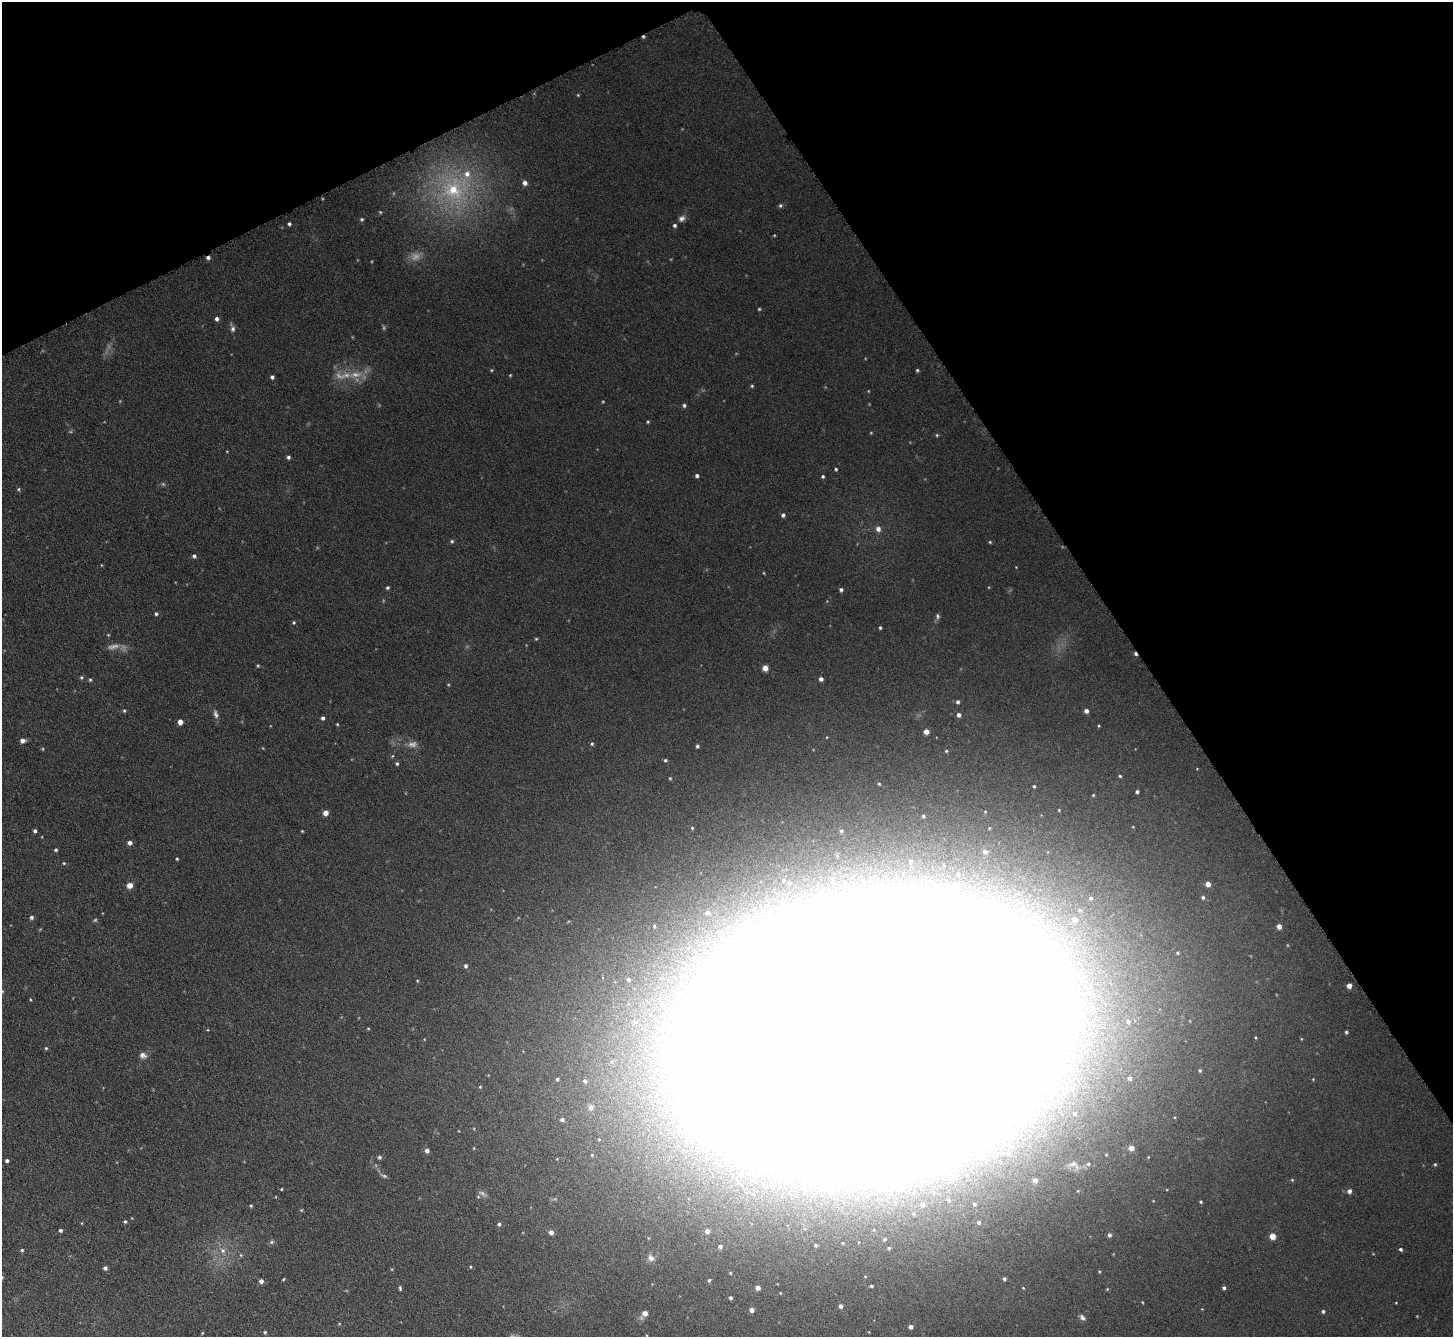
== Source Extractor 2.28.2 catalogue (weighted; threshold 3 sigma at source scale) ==
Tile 3 of 4 x 4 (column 3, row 1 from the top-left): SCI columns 2906-4356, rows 4168-5502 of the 5811 x 5802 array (HDU 1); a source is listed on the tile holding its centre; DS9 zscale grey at full resolution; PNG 1455 x 1339 px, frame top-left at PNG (2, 2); no overlay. Shown black and unused: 28% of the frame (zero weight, under 3 of 6 exposures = <1% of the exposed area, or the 3 px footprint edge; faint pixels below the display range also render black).
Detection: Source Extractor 2.28.2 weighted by HDU 2 'WHT'; one run over the whole footprint, this tile lists its part. Background 0.0513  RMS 0.0047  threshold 0.0191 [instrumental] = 3 sigma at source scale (4.09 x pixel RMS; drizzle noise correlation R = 1.36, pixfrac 0.8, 0.05/0.05 arcsec/px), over >= 5 px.
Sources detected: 224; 23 too faint to see at this stretch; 17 inside a brighter object's white glare — not listed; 2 inside a brighter listed object's ellipse — not listed separately; the other 182 listed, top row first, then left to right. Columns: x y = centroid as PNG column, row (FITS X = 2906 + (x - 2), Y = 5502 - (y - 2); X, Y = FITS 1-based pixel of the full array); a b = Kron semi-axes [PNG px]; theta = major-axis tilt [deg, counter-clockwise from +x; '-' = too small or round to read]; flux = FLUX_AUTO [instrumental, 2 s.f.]
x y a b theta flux
643 37 4 4 - 0.6
578 95 4 4 - 0.41
525 183 6 5 - 1.9
454 189 43 36 23 48
780 206 6 5 - 0.73
380 212 4 4 - 0.46
682 218 9 7 42 1.7
362 219 5 5 - 0.66
289 224 4 3 - 0.84
674 225 5 5 - 0.97
208 258 5 4 - 1.2
759 309 4 4 - 0.49
217 319 5 4 - 1.3
233 329 8 6 79 1.3
491 370 4 4 - 0.44
917 370 4 4 - 0.59
272 377 4 4 - 1.1
752 386 4 4 - 0.56
603 402 4 3 - 0.38
684 405 5 5 - 0.9
648 422 4 3 - 0.5
937 435 5 4 - 0.54
288 457 4 4 - 0.9
836 469 4 4 - 0.59
697 476 4 4 - 1.2
823 476 4 4 - 0.72
18 489 5 5 - 0.62
783 515 4 4 - 1.3
878 529 7 6 - 2
452 541 5 5 - 0.74
990 542 5 4 - 0.48
194 556 5 4 - 1.1
387 588 4 4 - 0.72
841 590 4 4 - 0.98
156 614 5 4 - 0.73
938 616 8 5 -77 0.9
294 622 5 5 - 0.59
880 628 4 3 - 0.59
1135 654 5 3 - 0.98
258 666 5 4 - 0.49
765 668 4 4 - 4.9
81 677 5 5 - 0.7
821 679 5 4 - 1.6
90 680 5 4 - 0.53
958 702 4 4 - 0.93
124 711 5 4 - 0.53
1086 711 4 4 - 1.8
959 715 4 4 - 1.7
323 718 4 4 - 1.2
180 722 5 4 - 2.9
337 724 4 3 - 0.43
926 731 4 4 - 3.3
23 741 7 6 - 1.5
412 744 13 8 11 2.5
592 744 5 4 - 0.62
697 746 4 3 - 0.8
946 751 4 4 - 0.5
665 760 5 4 - 0.65
397 763 4 4 - 0.75
1120 776 4 3 - 0.52
670 778 4 4 - 0.43
879 784 3 3 - 0.45
1034 786 3 3 - 0.65
1137 791 3 3 - 0.94
1093 795 3 3 - 0.41
1059 810 3 3 - 0.34
325 813 5 4 - 3.2
923 816 4 3 - 0.63
692 828 4 4 - 0.45
35 831 4 4 - 0.94
302 831 3 2 - 0.34
841 831 5 5 - 0.68
130 843 5 4 - 1.8
56 850 4 4 - 0.7
985 852 6 5 - 0.93
177 859 3 3 - 0.48
911 861 10 8 87 3.3
64 863 4 4 - 0.49
783 880 5 5 - 0.71
789 883 5 5 - 0.79
1208 884 5 5 - 2.7
130 885 5 5 - 4.2
956 886 6 6 - 2.4
1203 897 5 5 - 0.8
1091 898 6 6 - 1.3
1021 909 11 9 32 3.6
707 912 8 7 - 2.1
1035 915 11 9 -77 3.6
31 917 4 4 - 1
1075 919 8 7 - 2.7
654 926 5 5 - 0.65
1279 926 4 4 - 3.1
1048 928 10 7 -37 2.7
1177 953 4 4 - 0.51
466 966 5 4 - 1
628 979 5 5 - 1.1
417 981 4 3 - 0.37
1349 986 4 4 - 3.2
2 991 5 3 - 0.39
1090 993 9 7 -50 2.4
30 999 4 3 - 0.38
1128 1022 7 7 - 1.7
368 1029 4 3 - 0.41
1346 1032 4 3 - 0.68
874 1037 171 102 15 10000
46 1048 5 4 - 0.58
143 1055 9 7 -30 2.3
1200 1070 5 4 - 0.58
1130 1078 5 4 - 1.2
557 1079 6 5 - 0.81
585 1081 5 5 - 1.1
480 1087 5 4 - 0.45
1066 1088 7 6 - 1.3
591 1107 7 6 - 2
1075 1113 5 5 - 0.65
562 1119 5 4 - 1.1
1131 1148 5 5 - 3.6
427 1150 5 4 - 2
1008 1154 7 6 - 1.2
1106 1154 5 4 - 0.5
379 1157 5 4 - 1
7 1161 4 3 - 1.1
1435 1164 4 4 - 0.54
1074 1165 20 13 -26 5.4
1035 1180 5 5 - 2.6
1292 1180 4 4 - 0.46
281 1189 3 3 - 0.38
1349 1191 5 5 - 1.9
482 1193 12 5 -29 1.2
478 1197 5 5 - 0.55
948 1200 4 3 - 0.51
1201 1202 3 3 - 0.61
922 1204 5 4 - 1.5
974 1204 4 4 - 0.63
251 1205 4 3 - 0.52
301 1210 4 4 - 0.44
125 1221 4 4 - 0.67
979 1222 5 4 - 1.3
499 1224 4 4 - 0.92
60 1230 4 4 - 0.88
874 1230 6 3 -72 0.5
707 1231 4 4 - 1.6
551 1232 5 5 - 2.1
1109 1235 5 4 - 1.1
1272 1236 5 4 - 6.1
884 1239 6 6 - 1
272 1242 7 5 23 0.85
843 1243 5 4 - 0.48
816 1245 5 4 - 0.72
720 1246 4 4 - 1.2
889 1248 6 5 - 0.84
1401 1249 4 4 - 0.82
22 1250 4 4 - 0.62
223 1250 9 8 - 2.6
241 1255 5 5 - 0.59
651 1258 10 7 -47 1.9
470 1267 4 4 - 0.45
105 1268 4 4 - 1.4
1099 1271 4 3 - 0.39
730 1273 4 3 - 0.37
2 1277 5 4 - 0.6
283 1279 3 3 - 0.39
1004 1279 4 4 - 0.83
709 1280 4 4 - 0.71
261 1281 4 4 - 1.9
871 1286 4 3 - 0.69
400 1288 6 3 -88 0.7
758 1288 4 4 - 2
1224 1288 4 4 - 0.91
1107 1289 4 3 - 0.38
780 1293 3 3 - 0.34
730 1298 4 4 - 0.86
1142 1302 4 2 - 0.34
840 1306 5 5 - 1.5
751 1310 5 5 - 2.1
1323 1311 4 4 - 0.83
645 1313 8 5 47 3.6
1082 1318 9 6 -43 1.3
910 1327 5 4 - 1.6
265 1332 4 4 - 0.58
869 1332 5 3 - 0.31
202 1333 4 3 - 0.34
Overlapping masked pixels (flux is a lower limit): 4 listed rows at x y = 643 37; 208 258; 1135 654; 874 1037
Isophote crosses this tile's border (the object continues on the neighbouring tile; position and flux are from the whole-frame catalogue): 2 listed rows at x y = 2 991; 2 1277